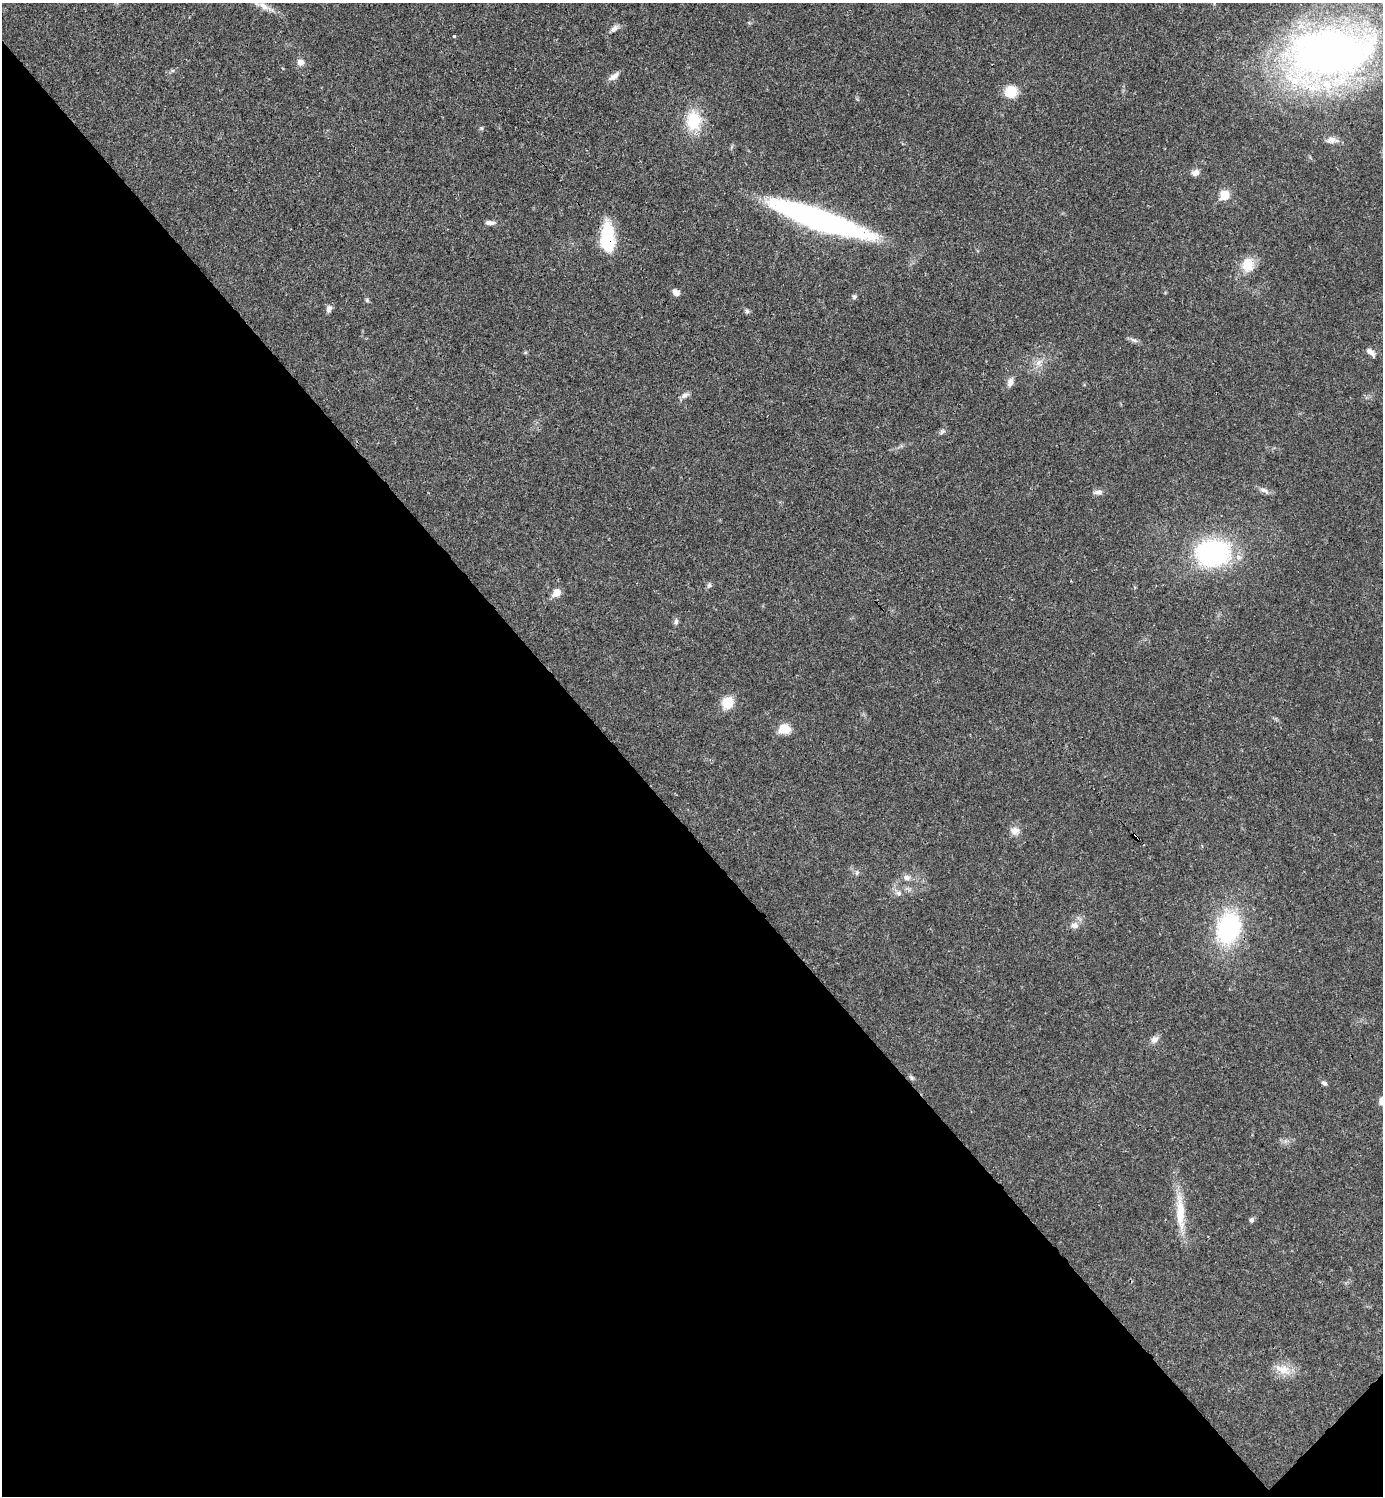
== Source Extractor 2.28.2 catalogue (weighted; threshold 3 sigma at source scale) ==
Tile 14 of 4 x 4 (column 2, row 4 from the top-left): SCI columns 1680-3060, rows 1-1494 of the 5980 x 5981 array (HDU 1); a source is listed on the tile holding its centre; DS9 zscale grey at full resolution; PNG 1385 x 1498 px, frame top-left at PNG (2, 3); no overlay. Shown black and unused: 45% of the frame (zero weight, under 3 of 4 exposures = <1% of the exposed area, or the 3 px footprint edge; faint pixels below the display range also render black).
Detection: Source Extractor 2.28.2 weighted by HDU 2 'WHT'; one run over the whole footprint, this tile lists its part. Background 0.0194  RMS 0.0023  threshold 0.0102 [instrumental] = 3 sigma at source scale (4.5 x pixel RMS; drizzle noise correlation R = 1.50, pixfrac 1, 0.05/0.05 arcsec/px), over >= 5 px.
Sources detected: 47; all 47 listed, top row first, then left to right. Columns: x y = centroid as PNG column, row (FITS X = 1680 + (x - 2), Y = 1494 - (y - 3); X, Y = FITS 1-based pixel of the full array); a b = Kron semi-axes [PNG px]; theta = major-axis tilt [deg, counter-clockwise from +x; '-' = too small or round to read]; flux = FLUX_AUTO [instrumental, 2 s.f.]
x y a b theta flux
263 6 21 8 -26 2.1
614 28 12 7 39 1
454 36 3 3 - 0.32
1330 53 76 45 11 180
301 62 9 8 - 1.3
614 76 16 7 36 1.3
1011 92 13 13 - 4.7
693 121 27 19 -83 8
1331 140 13 8 15 1.3
1195 173 9 7 20 1.2
1225 195 7 7 - 6
819 220 97 17 -19 67
490 223 13 6 -3 0.96
608 238 28 12 -88 14
1248 265 16 12 83 4.9
676 292 9 7 -36 1.1
854 297 6 6 - 0.43
367 300 5 5 - 0.37
329 309 9 6 74 0.86
747 311 6 6 - 0.47
1134 340 11 5 -19 0.76
1370 352 13 6 -40 1.1
1039 362 12 7 42 1.5
1010 382 12 7 72 1.3
685 395 12 6 26 0.92
942 432 10 6 43 0.59
1264 490 15 6 -25 1
1098 492 13 7 3 0.98
1213 553 29 22 3 40
709 585 7 6 - 0.55
556 592 9 7 47 2.5
676 622 9 6 78 0.62
727 703 15 13 61 3.9
784 729 12 10 3 3.9
1015 831 13 11 -25 1.6
1134 836 5 4 - 2
857 873 8 5 71 0.48
906 878 11 8 -3 1.1
898 893 8 7 - 0.92
1074 925 11 9 15 1.4
1229 928 28 20 74 30
1154 1039 11 8 43 1.2
911 1078 8 6 -39 0.49
1324 1083 7 5 -40 0.56
1180 1212 53 10 -87 6.8
1252 1220 7 5 71 0.55
1283 1369 24 12 -20 3.5
Overlapping masked pixels (flux is a lower limit): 2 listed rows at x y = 608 238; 1134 836
Isophote crosses this tile's border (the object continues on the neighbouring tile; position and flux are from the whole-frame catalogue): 1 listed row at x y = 263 6